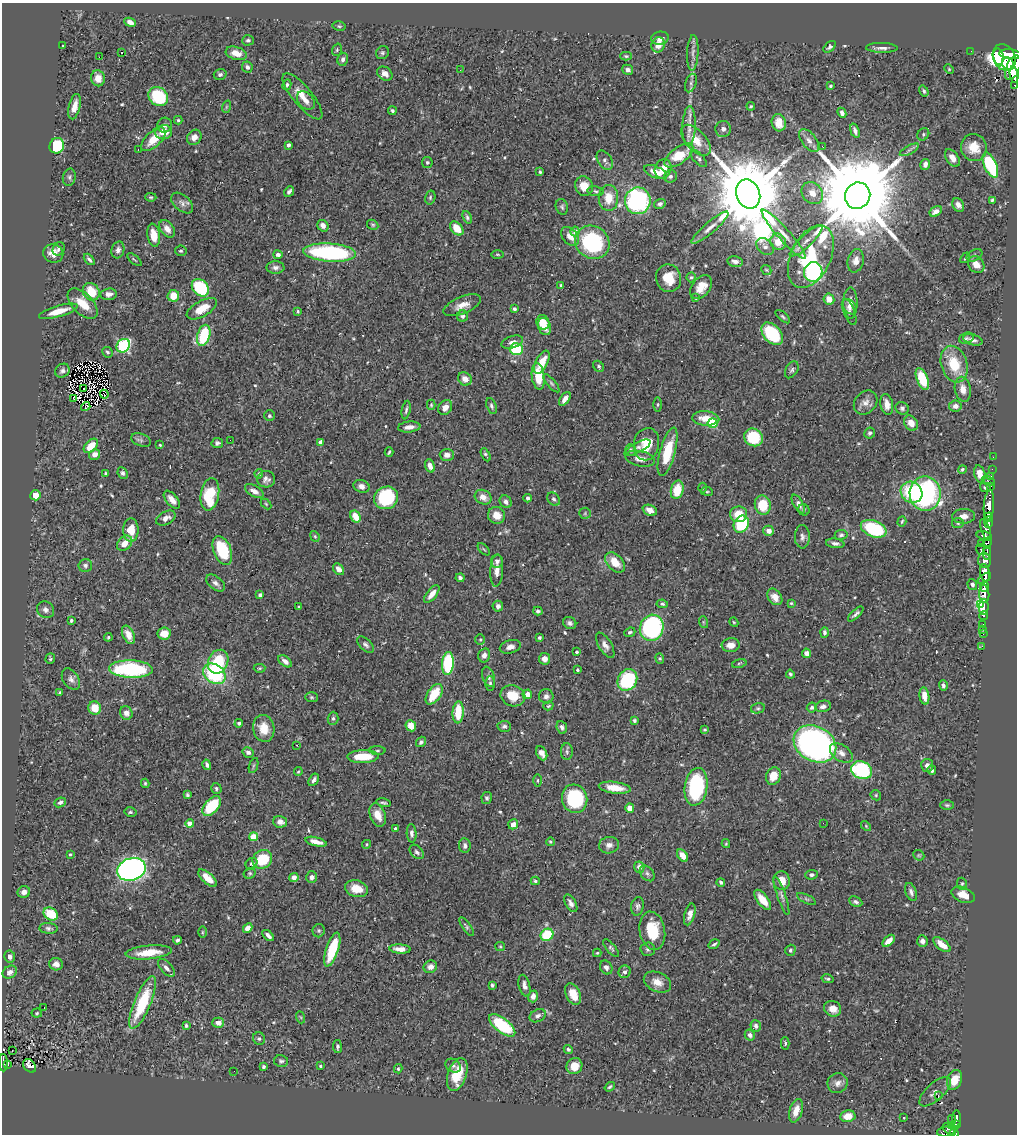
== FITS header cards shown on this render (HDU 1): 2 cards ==
NAXIS1  =                 1015
NAXIS2  =                 1132

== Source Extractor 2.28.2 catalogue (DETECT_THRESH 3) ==
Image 1015 x 1132 px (HDU 1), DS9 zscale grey, 1 PNG px = 1 image px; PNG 1019 x 1136 px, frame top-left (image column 1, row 1132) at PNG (2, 3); each listed source drawn as its Kron ellipse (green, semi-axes under 4 px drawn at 4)
Background 0.7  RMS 0.021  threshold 0.0645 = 3 sigma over >= 5 px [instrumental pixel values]
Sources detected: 578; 4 with non-positive FLUX_AUTO (blend fragments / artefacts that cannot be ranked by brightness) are neither listed nor drawn; of the other 574, the 500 brightest by FLUX_AUTO listed and drawn (74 fainter detections omitted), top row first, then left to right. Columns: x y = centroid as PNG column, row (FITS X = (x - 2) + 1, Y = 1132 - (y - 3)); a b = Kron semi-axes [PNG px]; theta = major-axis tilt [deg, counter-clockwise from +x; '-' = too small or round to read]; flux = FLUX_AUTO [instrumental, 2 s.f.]
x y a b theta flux
130 22 6 4 -24 8.8
339 26 6 5 - 2.1
660 38 9 6 7 7.4
248 40 6 5 - 3.1
658 45 8 6 68 14
63 46 3 2 - 1.6
830 47 7 4 40 3.5
882 48 16 5 -1 6.5
337 50 6 4 71 2.3
971 51 2 2 - 4.8
122 52 3 3 - 3.7
236 53 11 6 -17 16
382 53 7 6 - 3
693 53 18 5 87 7.1
1010 54 11 5 -6 2500
626 56 6 4 -2 1.8
99 57 2 2 - 23
998 57 8 5 -78 1600
1004 57 14 11 -64 4500
343 59 6 5 - 5.2
1008 64 6 5 - 1300
247 67 6 5 - 4.6
1013 68 13 6 68 2700
949 69 5 4 - 1.6
460 70 2 2 - 2.9
628 70 5 5 - 4.9
220 74 6 5 - 3.6
385 74 8 6 -36 8.4
1014 75 8 4 -82 1100
98 78 8 7 - 14
691 83 9 5 72 4.1
287 85 5 4 - 2.9
1015 85 3 3 - 78
830 86 4 3 - 2.1
924 91 6 4 -56 2.7
158 96 10 9 - 80
302 96 29 9 -50 24
306 101 10 7 -48 9.7
751 106 4 3 - 1.7
75 107 13 5 76 12
226 107 6 4 72 1.7
392 111 4 4 - 3.1
842 113 5 4 - 4.5
178 120 4 4 - 2.5
779 123 9 7 -75 18
165 125 7 7 - 4.8
689 126 20 6 88 13
723 129 8 7 - 5.4
855 131 7 4 -72 4.7
164 132 8 7 - 20
923 134 6 5 - 2.6
194 137 8 6 50 10
153 139 15 7 43 25
696 140 19 10 -47 25
809 140 13 7 -53 7.6
288 145 4 3 - 6.9
57 146 8 7 - 68
822 146 2 2 - 20
974 147 14 13 - 23
138 150 3 2 - 2.1
909 150 10 3 29 3.5
679 155 17 8 37 36
699 158 10 5 -47 3.8
952 158 10 6 -55 11
605 160 10 7 -59 5.6
427 162 5 5 - 2.9
925 164 6 4 78 6.2
990 165 13 6 -66 120
663 169 10 8 64 18
540 172 3 3 - 1.9
656 172 12 5 -23 17
670 176 6 6 - 4.2
69 177 8 6 78 4
584 186 10 8 -68 23
596 191 8 5 -10 3.3
289 192 6 4 52 3.5
812 193 12 9 -51 16
748 194 15 11 -69 22000
858 196 13 12 - 35000
151 197 5 4 - 2
430 198 7 5 76 2.7
608 198 13 10 89 27
992 200 4 3 - 2.1
638 201 13 12 - 220
182 203 13 8 -42 7.5
660 204 6 5 - 3.6
958 205 7 5 -60 7.2
562 207 8 6 -73 3.2
936 211 7 4 31 8.2
467 217 7 4 -68 3.2
373 225 6 4 -31 2.2
323 226 6 5 - 8
457 228 8 5 -51 21
710 228 24 5 40 11
167 229 10 6 -51 10
575 232 5 4 - 11
784 234 32 6 -48 20
154 235 11 6 -81 19
570 236 11 7 -49 13
806 241 21 6 43 13
592 242 18 16 -37 140
778 242 8 7 - 21
765 246 10 7 -39 7
59 249 7 5 61 4
118 250 8 6 73 6.4
181 251 6 5 - 2.6
53 253 10 9 - 13
330 253 26 9 -4 200
497 254 6 3 0 1.7
278 255 4 4 - 5.4
975 255 8 5 28 2.8
811 257 33 20 65 100
965 258 6 2 51 1.6
89 259 7 3 -48 3.7
134 260 8 3 -40 1.8
856 261 12 8 77 10
735 262 8 5 -10 5.9
976 265 9 7 -50 13
275 267 9 6 1 5.2
766 270 5 4 - 1.8
813 272 10 9 - 160
691 277 5 4 - 2.2
669 278 14 12 -77 28
561 285 3 3 - 2.7
701 287 13 9 50 17
200 288 10 7 -46 96
91 292 9 8 - 30
109 294 8 6 6 7.1
173 296 6 5 - 21
696 298 4 4 - 1.8
829 299 6 5 - 16
850 303 15 7 90 9.2
83 304 19 10 -46 28
462 305 20 8 22 15
849 307 9 6 -46 5.3
202 309 17 7 30 25
514 309 3 3 - 2.7
58 311 20 5 16 22
298 311 4 3 - 1.8
849 312 14 5 -69 3.9
462 316 5 5 - 4.1
783 317 9 3 -41 2.4
543 322 7 6 - 22
544 327 9 6 -69 15
772 334 13 8 -49 92
204 335 11 6 74 77
966 338 7 5 18 3.1
973 340 10 5 -16 5.7
512 342 11 6 17 7.4
123 346 7 6 - 200
516 349 6 6 - 78
107 352 6 5 - 2.9
542 362 12 6 63 29
954 364 19 13 -73 47
599 366 6 5 - 2.7
792 370 9 6 59 3.7
62 371 8 6 35 4.7
538 376 13 6 -82 40
465 379 7 6 - 11
922 379 11 5 -69 49
551 383 11 4 -50 3.9
84 389 3 2 - 1.9
963 389 12 8 -80 14
104 394 4 2 - 1.9
73 398 3 2 - 1.6
565 399 8 4 54 9.2
866 402 13 10 46 9.8
887 404 11 6 -78 10
431 405 5 4 - 1.8
658 405 7 3 89 1.8
86 406 5 4 - 3.4
491 406 8 5 -72 3.6
955 406 6 5 - 7.9
445 407 8 6 51 9.9
902 408 7 6 - 4
406 410 9 3 79 3
269 416 5 5 - 2.7
706 418 13 7 -4 21
713 423 5 4 - 78
911 423 8 6 -52 12
409 427 11 5 6 9.6
870 433 5 5 - 3.1
753 437 10 8 -32 69
141 440 10 6 -21 4
230 440 2 2 - 2.7
320 442 4 4 - 7.9
217 443 6 5 - 3.5
646 444 16 12 79 35
160 445 3 3 - 1.6
91 446 9 5 45 24
637 448 14 5 27 5.6
631 450 6 5 - 2.6
389 452 4 2 - 2
668 452 25 7 75 51
95 454 6 5 - 8.6
447 455 7 6 - 8.4
486 455 7 3 -61 2.6
993 457 2 2 - 4.9
640 459 15 7 -12 12
430 466 7 4 -71 11
962 469 4 3 - 2.3
992 469 2 2 - 7.8
106 473 3 3 - 1.8
123 473 6 5 - 3.1
259 474 5 4 - 2.6
980 474 9 5 -75 16
991 476 2 2 - 10
266 479 9 8 - 6.7
988 481 7 3 -26 54
361 486 8 6 -19 7.6
991 486 3 2 - 19
702 488 5 3 - 1.7
985 488 5 4 - 2.4
677 490 9 6 77 34
254 491 10 5 -31 8.7
707 491 6 3 -8 1.7
911 492 11 10 - 75
210 494 16 9 81 61
925 494 17 15 -89 250
36 495 5 5 - 15
483 497 9 7 -28 12
386 498 12 11 - 110
528 498 4 3 - 3.4
554 499 7 5 -47 3.6
172 500 10 5 -50 11
506 502 7 5 -58 6.9
266 504 6 4 -45 1.7
798 504 10 4 -59 5.9
763 505 9 8 - 44
989 505 15 5 85 1700
650 510 7 5 -23 9.5
804 510 6 5 - 2.2
585 513 6 5 - 2.8
739 514 8 8 - 26
497 515 9 8 - 17
964 516 11 7 2 9.7
355 517 6 4 -59 22
988 517 4 3 - 500
166 518 10 6 29 8.3
902 521 5 4 - 2
988 522 5 3 - 540
958 523 6 5 - 2.5
741 524 9 7 58 73
874 529 13 8 -22 120
131 530 11 7 90 25
986 530 11 4 -70 400
769 531 5 5 - 11
841 535 6 5 - 3.3
315 536 5 4 - 1.8
984 536 8 4 -15 440
802 537 11 7 -89 6.3
125 543 9 6 45 14
835 543 9 5 -8 4.6
981 543 2 2 - 11
987 543 6 4 72 290
484 549 7 3 -45 1.7
222 550 15 8 -68 70
980 550 6 4 -70 140
987 553 7 4 89 320
497 561 6 6 - 4.7
984 561 7 6 - 850
615 562 12 7 -48 23
85 565 7 6 - 4.2
339 569 6 5 - 9.2
497 570 16 6 87 11
985 573 9 5 -80 1700
460 578 4 3 - 4
984 578 8 4 36 770
215 583 11 6 -38 6.2
972 584 6 5 - 4.5
985 587 5 3 - 500
432 594 10 5 51 11
984 594 9 5 -84 1200
260 595 4 3 - 4.2
775 597 9 6 -54 14
791 603 4 4 - 1.7
662 604 6 4 -8 3
980 605 3 3 - 90
498 606 5 5 - 5.2
299 607 3 3 - 1.9
984 607 8 5 87 240
46 610 9 8 - 6
538 611 5 4 - 2.7
856 614 10 4 44 4.2
984 615 4 3 - 110
71 621 3 3 - 2.4
703 622 6 3 -71 1.7
734 622 5 4 - 1.6
570 623 7 5 -31 3.9
983 625 3 3 - 29
652 628 13 11 68 280
983 629 3 2 - 6.7
630 632 6 4 23 2.7
824 632 5 4 - 3.3
164 633 7 6 - 18
983 634 3 2 - 3.1
128 635 10 5 -64 15
108 637 4 4 - 2
539 638 3 3 - 3.1
480 639 5 5 - 1.9
366 645 10 5 -44 4.5
605 645 14 6 -58 7.5
731 645 9 7 5 13
982 646 3 2 - 6.1
510 647 10 6 16 7.3
576 652 3 3 - 2.5
807 653 5 4 - 9.1
484 655 7 5 77 5.8
660 658 5 4 - 1.8
50 659 5 5 - 2.5
545 659 6 5 - 8.1
285 661 8 5 -37 6
218 662 12 10 66 63
448 663 11 6 86 91
739 663 7 3 14 1.8
260 668 6 4 3 2.1
131 669 22 8 -2 140
577 670 3 3 - 2.4
214 674 12 9 -34 120
790 674 4 3 - 2.2
489 677 11 6 -69 4.6
71 679 12 7 -56 6.5
627 680 11 9 59 130
490 683 7 5 -89 3.1
943 686 5 4 - 3.7
60 692 3 3 - 1.8
434 694 11 6 55 39
527 694 5 4 - 11
513 696 12 10 -20 27
546 696 7 7 - 5.7
924 696 8 5 -82 17
311 697 6 5 - 2.2
548 706 5 4 - 2
823 706 8 5 12 6
95 708 7 6 - 22
758 708 7 5 12 2.6
812 708 5 4 - 3.5
458 712 11 5 86 45
126 713 7 6 - 6.7
333 718 6 5 - 3
634 721 4 3 - 2.5
239 723 4 4 - 4
411 726 6 5 - 16
504 726 7 5 2 3.6
562 727 6 5 - 4.7
264 728 13 10 -80 25
705 730 4 3 - 1.8
421 742 5 4 - 3
815 744 22 17 -30 500
297 745 3 2 - 2.5
377 751 8 4 1 2.2
248 752 6 5 - 5.8
567 752 8 6 -89 3.6
542 753 7 5 -65 7.1
841 753 13 8 -35 9.1
363 756 15 6 1 41
207 765 5 4 - 3.9
927 765 6 6 - 6.3
253 766 8 3 71 2.1
862 770 11 8 -21 140
932 770 4 4 - 3.6
298 772 4 4 - 1.7
773 776 9 7 68 21
314 780 7 4 58 4.7
538 780 6 3 90 1.8
145 783 4 3 - 1.9
696 787 19 11 81 130
216 788 5 5 - 2.8
615 788 16 6 -7 21
187 795 4 3 - 2.5
876 795 5 5 - 1.9
487 798 6 5 - 3
575 799 14 12 -74 96
60 802 6 4 24 3.8
383 803 7 3 -12 3
947 805 7 4 -1 2.5
212 806 11 6 48 61
630 808 5 4 - 17
130 812 6 4 -12 2.5
378 815 12 7 -69 18
280 822 7 5 -14 11
823 823 3 2 - 1.9
190 824 4 4 - 24
513 824 5 4 - 9.3
866 826 6 3 -46 1.6
395 828 3 3 - 2.7
412 833 9 5 -87 5.1
254 837 4 4 - 40
316 842 11 4 -13 12
550 842 4 4 - 1.9
366 844 4 4 - 1.8
726 844 4 4 - 1.5
609 845 10 8 12 7.7
465 846 7 5 -83 4.6
417 852 8 5 -48 4.2
70 855 3 3 - 1.8
682 855 7 4 -57 12
919 855 6 5 - 1.9
262 859 10 9 - 48
251 864 6 5 - 2.9
639 867 5 5 - 7.6
131 869 14 11 18 690
250 873 6 5 - 2.4
647 873 9 6 -49 3.9
812 875 6 4 6 3.1
294 877 4 4 - 7.3
312 877 6 5 - 6.4
208 878 11 5 -43 17
535 881 4 4 - 2.2
782 881 9 8 - 21
721 882 4 3 - 2.9
962 884 6 5 - 2.6
356 889 11 8 -15 23
24 892 6 6 - 6.1
911 892 9 5 -69 5
963 895 12 7 -23 18
782 896 20 4 -71 5.9
806 899 10 4 -27 3.1
763 900 12 5 -53 21
856 902 7 5 -25 4
571 903 9 5 -60 6.2
637 906 9 6 80 4.4
51 914 7 6 - 41
690 914 11 5 75 8.4
466 927 11 4 -55 2.9
49 928 9 5 -3 3.8
248 928 5 4 - 9.8
319 931 7 6 - 2.5
652 931 19 12 -79 50
202 932 5 3 - 1.6
268 935 7 3 -44 5.8
547 935 6 6 - 54
177 940 4 3 - 3.4
889 941 7 4 45 13
922 941 6 5 - 6.1
714 944 6 3 34 2.7
942 945 10 5 -38 19
500 946 5 4 - 1.7
611 948 11 4 -51 3.2
332 949 17 6 72 58
400 949 11 4 -4 11
648 949 7 7 - 3.4
790 950 5 5 - 3.2
149 952 23 7 5 35
597 953 4 4 - 1.8
10 957 6 5 - 5.9
56 964 7 6 - 8.7
430 967 7 6 - 7.9
606 967 7 5 -60 5.4
166 968 11 5 -49 6.7
10 972 7 6 - 7.1
625 972 6 6 - 4
828 979 6 4 -14 2.3
657 982 14 9 -25 14
492 985 4 3 - 2.6
524 986 11 5 -76 7
573 994 11 7 -64 24
533 996 6 5 - 7.3
143 1002 28 8 67 81
44 1008 3 2 - 23
833 1009 9 7 -27 14
37 1013 5 4 - 1.9
538 1016 8 6 27 4.8
300 1017 6 4 -70 1.9
218 1023 6 5 - 8.8
502 1025 15 7 -38 92
186 1026 4 3 - 2.7
756 1026 6 5 - 4.8
750 1035 5 5 - 5.1
259 1039 6 6 - 3.1
785 1043 6 4 89 2.2
337 1047 7 4 -82 2.6
568 1049 5 4 - 2.3
12 1050 2 2 - 2
281 1061 7 6 - 3.1
3 1063 8 4 -89 110
8 1064 3 2 - 19
30 1066 7 5 -48 3
320 1066 3 3 - 2.4
453 1066 8 6 -32 3.9
574 1066 8 7 - 14
263 1067 3 3 - 2.9
398 1069 4 3 - 2.3
234 1071 2 2 - 2.1
457 1074 17 9 71 34
954 1080 10 7 68 23
838 1083 10 9 - 8.5
610 1087 6 3 37 2.3
935 1092 20 8 42 10
938 1096 3 2 - 5
796 1111 12 6 72 14
848 1116 8 6 9 20
904 1118 3 2 - 1.6
956 1118 8 3 90 150
952 1120 4 2 - 7.5
956 1125 4 3 - 150
952 1126 4 3 - 45
949 1130 8 4 -44 290
946 1132 9 5 8 270
954 1133 4 4 - 220
At the frame edge (FLAGS 8, measured only in part): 3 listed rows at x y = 1015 85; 3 1063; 954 1133
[74 fainter detections neither listed nor drawn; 4 non-positive-flux detections neither listed nor drawn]